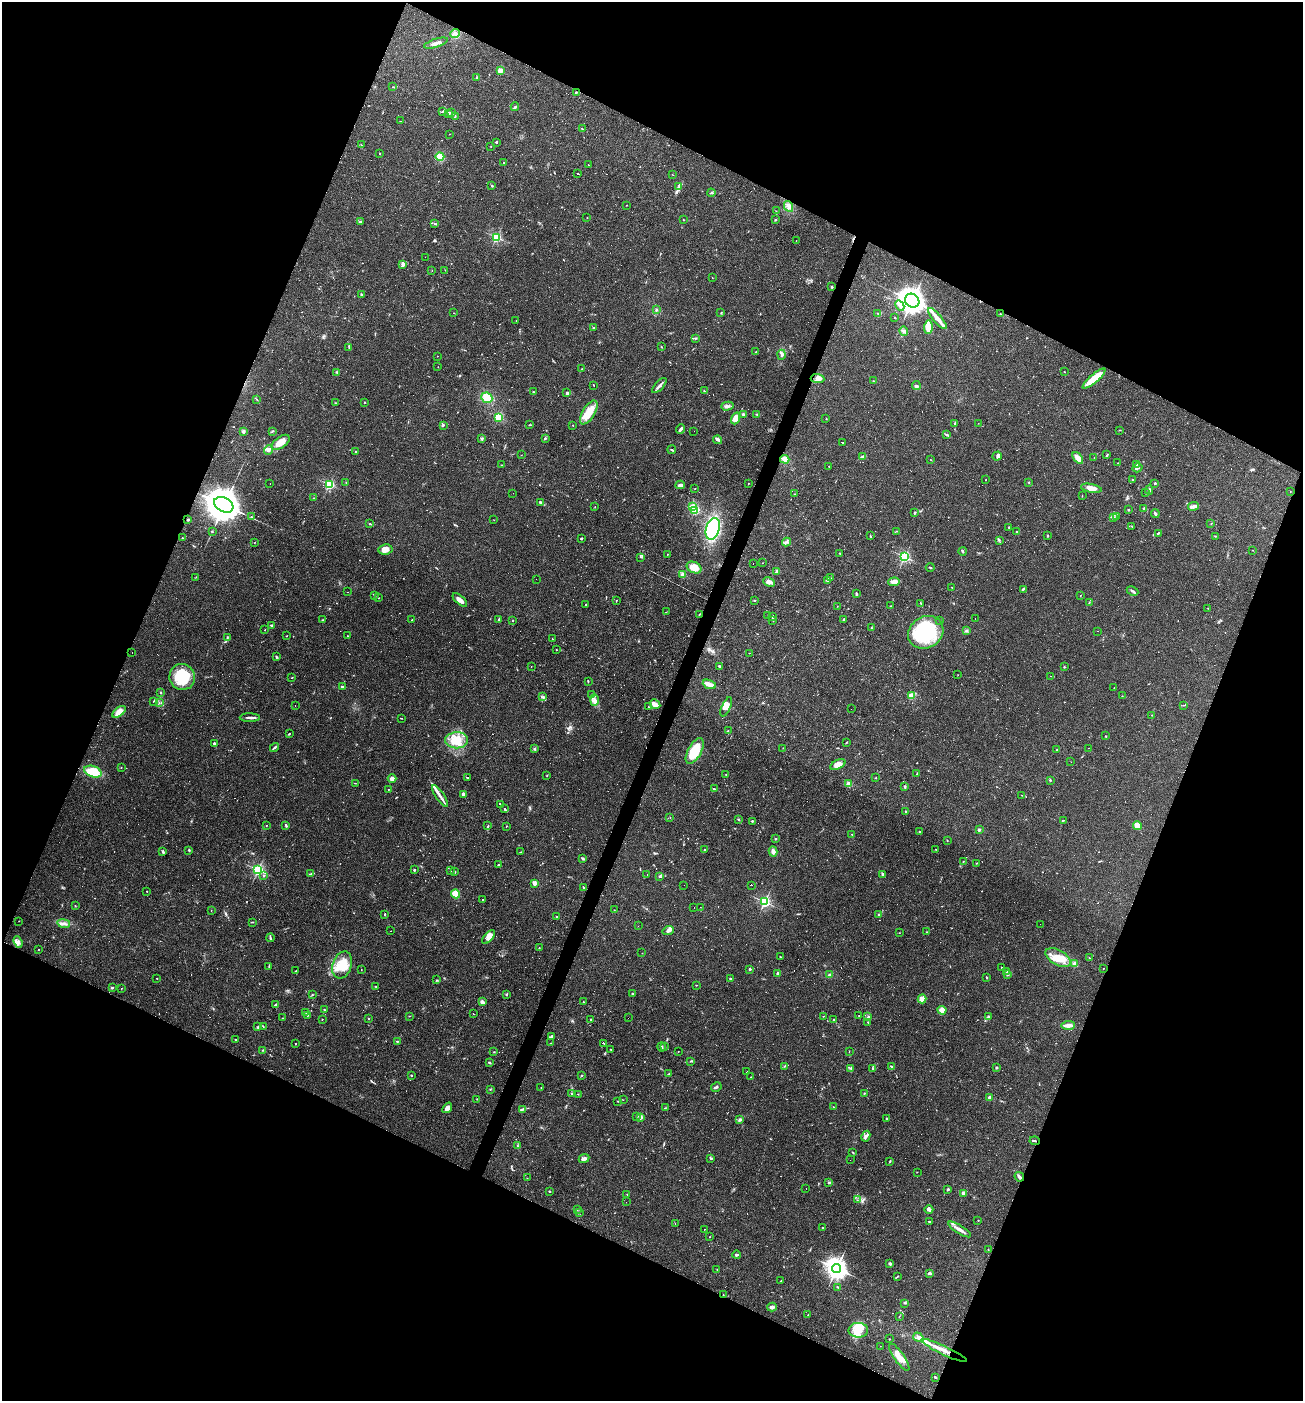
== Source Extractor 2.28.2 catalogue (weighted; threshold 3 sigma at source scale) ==
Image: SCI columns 137-5337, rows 1-5595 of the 5606 x 5595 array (HDU 1 of 3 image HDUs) = the unmasked area's bounding box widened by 8 px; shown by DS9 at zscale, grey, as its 4 x 4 block average (DS9 zoom 1 of the averaged frame): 1 PNG px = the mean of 4 x 4 image px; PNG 1305 x 1403 px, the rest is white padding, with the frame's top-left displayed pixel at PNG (2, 2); every listed detection drawn as its Kron ellipse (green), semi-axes under 4 PNG px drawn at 4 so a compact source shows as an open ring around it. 44% of this frame is shown black and not used: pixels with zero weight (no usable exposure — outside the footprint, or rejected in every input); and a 3 px margin inside the footprint's outer edge (the drizzle kernel's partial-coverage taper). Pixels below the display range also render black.
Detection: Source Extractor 2.28.2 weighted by HDU 2 'WHT'. Background 0.109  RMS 0.0071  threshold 0.0318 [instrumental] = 3 sigma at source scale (4.5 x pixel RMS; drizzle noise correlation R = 1.50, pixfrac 1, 0.05/0.05 arcsec/px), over >= 5 px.
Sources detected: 980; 10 too faint to see at this stretch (4 x 4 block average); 2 inside a brighter object's white glare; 255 cosmic-ray / hot-pixel residue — neither listed nor drawn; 23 coinciding with a brighter row at this scale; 33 inside a brighter listed object's ellipse — not listed separately; of the other 657, all 500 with FLUX_AUTO >= 1.17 (the completeness limit of this list) listed and drawn (157 fainter detections not listed), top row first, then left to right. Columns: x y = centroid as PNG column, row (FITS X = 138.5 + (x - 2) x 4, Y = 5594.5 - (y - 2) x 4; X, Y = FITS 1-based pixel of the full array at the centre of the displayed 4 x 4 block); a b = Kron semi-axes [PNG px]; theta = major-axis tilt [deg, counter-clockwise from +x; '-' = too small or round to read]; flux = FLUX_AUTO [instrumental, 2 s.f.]
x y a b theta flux
455 33 5 3 - 8.5
436 43 12 3 18 20
500 71 2 2 - 130
477 78 3 2 - 4.3
393 87 2 2 - 1.4
576 92 2 2 - 4.5
515 107 4 3 - 6.6
442 111 2 2 - 2.4
449 113 4 2 - 5.1
451 113 4 2 - 6
455 116 2 2 - 1.6
400 121 2 2 - 1.2
582 129 3 2 - 2.2
450 134 2 2 - 1.7
497 142 2 2 - 180
361 145 2 2 - 1.3
491 146 2 2 - 1.2
379 153 2 2 - 1.4
440 156 4 4 - 38
504 163 2 2 - 2.9
588 164 2 2 - 2.5
578 173 2 2 - 72
673 175 3 2 - 1.3
492 186 2 2 - 14
679 187 4 2 - 7
711 193 4 2 - 4.8
627 205 2 2 - 1.5
788 206 6 4 -62 13
776 211 2 2 - 1.7
587 218 2 2 - 1.3
683 220 2 2 - 2.1
775 220 2 2 - 3.3
360 222 3 2 - 6.3
434 224 2 2 - 1.4
496 237 2 2 - 460
796 240 2 2 - 2.4
425 257 2 2 - 13
403 265 4 3 - 7.8
445 270 2 2 - 1.4
432 271 2 2 - 1.2
712 278 2 2 - 1.4
832 287 2 2 - 5.3
361 295 2 2 - 21
912 301 7 6 - 3100
900 306 5 2 - 15
656 310 3 2 - 5.2
454 313 2 2 - 1.4
721 313 2 2 - 1.7
878 314 2 2 - 1.3
1000 314 2 2 - 1.7
895 318 2 2 - 8.2
937 319 13 4 -49 34
516 321 2 2 - 1.2
928 327 6 4 87 55
593 328 2 2 - 2.2
904 331 5 3 - 9.6
696 338 3 2 - 3.4
349 347 3 2 - 1.7
661 347 3 2 - 1.9
756 352 2 2 - 1.8
781 355 5 4 - 9.3
437 356 2 2 - 2.8
438 367 2 2 - 1.3
582 369 2 2 - 1.2
1064 371 2 2 - 1.4
337 372 3 2 - 3.3
817 379 7 4 -4 20
1094 379 14 4 40 110
873 381 2 2 - 2.5
593 385 2 2 - 2
659 385 9 2 47 12
916 385 4 2 - 4.6
704 391 2 2 - 3.2
533 392 2 2 - 2
567 393 4 2 - 6.2
487 398 6 5 - 53
257 399 2 2 - 1.7
364 402 2 2 - 2.2
335 403 2 2 - 2.8
727 406 6 3 15 11
589 412 13 6 59 61
744 414 3 2 - 6.2
757 415 2 2 - 2.9
499 417 2 2 - 390
735 418 6 4 69 39
826 418 2 2 - 1.4
954 423 2 2 - 3.7
978 423 2 2 - 1.2
443 425 3 2 - 2.4
529 425 2 2 - 2.7
572 425 2 2 - 1.3
680 429 5 2 - 10
1120 430 3 2 - 2.7
243 431 3 2 - 12
272 431 4 2 - 3.5
694 431 2 2 - 1.3
946 435 3 2 - 6.1
482 438 4 2 - 2.6
545 438 3 2 - 5.1
718 440 4 2 - 6.8
281 442 10 5 36 49
842 442 2 2 - 68
268 450 5 4 - 13
672 450 4 2 - 3.8
356 452 2 2 - 20
521 455 2 2 - 1.3
1107 455 4 2 - 3.7
997 456 5 4 - 8.8
863 457 4 2 - 15
1078 458 6 3 -52 42
1094 458 2 2 - 1.5
785 459 4 4 - 23
930 459 2 2 - 1.4
1118 463 2 2 - 1.6
1136 464 2 2 - 3.7
501 465 2 2 - 1.9
829 466 3 2 - 2.1
1137 468 5 2 - 5.5
1133 479 2 2 - 2.6
986 480 2 2 - 4.3
346 482 2 2 - 1.6
1028 482 2 2 - 2
270 483 2 2 - 2.9
748 483 2 2 - 1.7
1155 483 2 2 - 21
329 484 2 2 - 410
680 485 4 2 - 7.4
695 488 2 2 - 1.4
1091 488 10 3 -10 34
1149 490 4 2 - 6.2
1290 491 2 2 - 1.3
513 493 2 2 - 3.2
1146 493 2 2 - 2.4
794 494 2 2 - 2.8
1082 496 2 2 - 1.5
314 498 2 2 - 1.7
540 502 3 2 - 6.9
224 505 10 7 -29 11000
1193 506 5 2 - 32
595 507 2 2 - 1.3
692 507 2 2 - 200
1144 509 3 2 - 5
695 510 2 2 - 370
1128 510 2 2 - 2.6
915 513 3 2 - 3.7
1155 514 4 2 - 11
251 517 2 2 - 3
1113 517 2 2 - 3.7
1116 517 2 2 - 2.2
188 520 2 2 - 32
494 520 2 2 - 1.3
1211 523 2 2 - 1.2
370 524 2 2 - 2.9
1131 526 3 2 - 1.6
1009 527 2 2 - 2.3
713 529 11 6 73 370
212 531 2 2 - 3.3
897 531 2 2 - 2.3
1016 531 2 2 - 10
1158 533 4 2 - 3.5
870 536 2 2 - 1.9
1047 536 3 2 - 2.9
1215 536 2 2 - 1.9
182 538 2 2 - 2.3
581 538 2 2 - 4.9
999 540 2 2 - 2.1
786 542 4 2 - 7.4
254 543 2 2 - 1.4
385 550 7 5 6 30
1253 550 2 2 - 1.2
963 551 4 2 - 4.2
840 553 2 2 - 2.6
667 554 2 2 - 2.4
641 557 2 2 - 1.8
904 557 2 2 - 670
762 563 2 2 - 1.5
753 564 2 2 - 26
930 567 4 2 - 3.1
694 568 8 5 -25 49
777 571 3 2 - 5
683 575 2 2 - 130
196 577 2 2 - 1.2
830 578 2 2 - 2.7
536 579 2 2 - 1.2
828 581 2 2 - 1.6
769 582 6 3 -26 18
894 582 6 3 3 33
952 587 2 2 - 1.4
1023 589 2 2 - 2.9
1132 591 6 2 -27 6.7
348 592 2 2 - 1.9
856 594 4 2 - 6.2
374 595 3 2 - 3.3
1081 595 2 2 - 2.2
378 598 2 2 - 3.2
460 600 9 3 -42 31
616 600 2 2 - 2.2
754 600 3 2 - 2.3
1089 602 2 2 - 1.4
921 604 4 2 - 3.2
586 605 2 2 - 230
837 606 2 2 - 1.3
890 606 2 2 - 1.8
1208 608 2 2 - 3.4
666 612 2 2 - 1.2
699 614 2 2 - 3
768 616 2 2 - 1.2
773 617 3 2 - 5.5
975 618 2 2 - 2.1
844 619 3 2 - 3.4
322 620 2 2 - 2.3
412 620 2 2 - 2
499 620 3 2 - 3.5
513 620 2 2 - 3.3
940 620 2 2 - 1.4
773 621 2 2 - 1.6
272 625 3 2 - 7.1
871 627 2 2 - 1.2
265 630 2 2 - 1.7
966 631 3 2 - 5.4
1098 631 2 2 - 2.3
926 632 18 15 32 320
286 636 2 2 - 2.1
347 636 2 2 - 1.3
227 637 3 2 - 2.7
552 639 2 2 - 1.3
556 650 2 2 - 2.1
132 652 2 2 - 1.8
749 653 2 2 - 2.1
276 657 3 2 - 4.3
531 666 2 2 - 1.3
720 666 4 3 - 7.3
1064 667 2 2 - 4.1
958 675 2 2 - 1.3
1051 676 2 2 - 1.2
182 677 13 12 - 170
292 678 3 2 - 2.1
588 682 2 2 - 2
709 684 7 3 -21 40
343 687 3 2 - 12
1114 688 2 2 - 1.6
160 692 2 2 - 5.6
592 695 3 2 - 4
911 696 2 2 - 210
1122 696 2 2 - 2
542 697 2 2 - 1.9
594 700 5 4 - 16
154 701 3 2 - 3.4
159 703 2 2 - 1.2
655 704 5 2 - 40
295 705 2 2 - 8.4
1184 705 2 2 - 1.6
649 707 3 2 - 3.1
726 707 10 4 67 23
851 709 2 2 - 14
119 712 8 3 37 46
1152 715 2 2 - 2.4
250 718 10 2 -1 13
401 718 2 2 - 1.9
728 731 2 2 - 2
289 734 3 2 - 2.1
1105 736 2 2 - 1.9
457 740 11 8 0 78
847 742 2 2 - 2
214 743 2 2 - 23
274 747 5 2 - 7.1
783 748 2 2 - 1.5
1088 748 2 2 - 2.3
535 749 3 2 - 4.7
1057 750 2 2 - 1.5
695 751 14 6 62 130
1071 762 2 2 - 3.3
838 765 8 4 28 22
121 767 2 2 - 1.3
93 772 9 5 -19 110
917 773 3 2 - 3.1
726 774 2 2 - 1.4
547 776 3 2 - 2
468 778 3 2 - 150
876 778 2 2 - 1.2
392 779 4 3 - 19
1050 780 2 2 - 21
355 783 2 2 - 1.3
849 784 2 2 - 120
905 787 4 2 - 5.4
388 789 2 2 - 1.6
714 789 3 2 - 4.9
463 794 3 3 - 10
1021 795 2 2 - 1.3
440 796 12 3 -56 19
501 804 3 2 - 230
505 809 2 2 - 4.2
905 812 2 2 - 2
670 818 2 2 - 9.8
738 819 2 2 - 3.9
1063 820 3 2 - 1.8
752 821 2 2 - 5.6
266 825 2 2 - 1.3
286 825 3 2 - 3.9
488 826 3 2 - 3.5
506 826 2 2 - 1.6
1137 826 4 3 - 37
979 830 2 2 - 41
919 832 2 2 - 2.2
852 834 2 2 - 1.3
775 839 2 2 - 20
947 840 2 2 - 3.6
936 849 2 2 - 1.3
189 850 3 2 - 3.5
704 850 3 2 - 3.5
773 851 5 3 - 21
163 852 3 2 - 7.5
521 852 3 2 - 2.7
583 859 4 2 - 5.5
963 862 2 2 - 2.6
976 863 2 2 - 2.1
499 865 2 2 - 61
258 870 2 2 - 630
414 870 2 2 - 16
451 871 2 2 - 1.2
454 872 3 2 - 2.4
311 874 2 2 - 2.2
883 874 3 2 - 12
264 875 2 2 - 4.8
647 875 2 2 - 1.3
659 877 2 2 - 2.9
534 883 2 2 - 110
684 885 2 2 - 3.1
751 885 2 2 - 66
583 887 2 2 - 1.7
147 891 2 2 - 2.1
455 894 5 3 - 73
483 899 2 2 - 1.5
765 902 2 2 - 610
75 905 3 2 - 1.7
700 907 2 2 - 1.3
694 908 2 2 - 19
211 910 2 2 - 1.5
614 910 2 2 - 5.4
385 914 2 2 - 3.4
879 915 2 2 - 20
557 917 2 2 - 1.7
19 921 2 2 - 1.4
252 922 3 2 - 3.5
64 923 6 3 -9 14
1040 924 2 2 - 1.4
638 926 2 2 - 1.6
391 931 2 2 - 4.2
668 931 6 3 23 14
927 932 2 2 - 3.1
899 933 2 2 - 1.5
489 937 8 4 51 39
270 938 4 2 - 6.4
18 942 6 3 -70 13
539 948 2 2 - 1.3
38 949 2 2 - 1.5
642 953 2 2 - 1.4
780 957 3 2 - 2.5
1058 957 14 7 -30 73
1089 958 2 2 - 1.4
1075 964 4 3 - 20
342 965 14 9 71 84
269 966 3 2 - 2.8
1001 967 2 2 - 2.7
1103 968 2 2 - 1.8
750 969 2 2 - 28
361 970 2 2 - 1.4
296 971 2 2 - 1.9
1006 972 2 2 - 2.5
778 974 3 3 - 8.5
829 975 3 2 - 6.8
1007 975 2 2 - 3.4
986 977 3 2 - 2
157 978 2 2 - 3.1
730 978 2 2 - 5.6
436 980 2 2 - 2.9
696 985 2 2 - 1.9
376 987 2 2 - 1.3
112 988 3 2 - 3.9
121 988 2 2 - 1.3
632 993 2 2 - 14
506 994 3 2 - 5.5
312 995 2 2 - 2.6
922 999 4 4 - 47
482 1002 4 3 - 11
583 1002 2 2 - 1.5
276 1005 3 2 - 4.9
324 1010 2 2 - 2.5
942 1010 5 3 - 28
306 1012 3 2 - 2.6
473 1014 2 2 - 1.8
307 1016 2 2 - 1.9
409 1016 2 2 - 1.2
823 1016 3 2 - 2.7
859 1016 2 2 - 1.2
868 1017 4 3 - 5.9
988 1017 4 3 - 6.7
283 1018 2 2 - 1.7
368 1018 2 2 - 2.6
628 1018 2 2 - 3
322 1019 2 2 - 2
591 1019 2 2 - 1.7
833 1020 4 2 - 3.6
868 1022 2 2 - 2.8
1068 1025 6 2 2 33
263 1026 2 2 - 3
258 1027 3 2 - 4.9
551 1036 3 2 - 5.8
235 1040 2 2 - 3
397 1041 3 2 - 4.5
550 1043 2 2 - 1.6
604 1043 3 2 - 140
296 1044 2 2 - 2.7
665 1046 4 2 - 4.5
662 1047 5 2 - 8.6
611 1049 2 2 - 3.2
263 1050 2 2 - 2.8
678 1051 2 2 - 1.4
494 1052 3 2 - 1.7
849 1052 2 2 - 1.2
691 1061 3 2 - 3.6
489 1063 4 2 - 4.7
785 1066 3 2 - 3.7
892 1067 2 2 - 4.3
851 1068 3 2 - 3.3
873 1068 3 2 - 2.7
997 1068 2 2 - 2.7
747 1072 3 2 - 1.7
669 1074 4 2 - 4.1
411 1075 2 2 - 2.6
581 1076 2 2 - 2.1
750 1077 3 2 - 1.3
716 1087 5 2 - 9.8
541 1088 2 2 - 1.2
490 1089 2 2 - 2.6
864 1093 2 2 - 1.4
571 1094 2 2 - 1.4
578 1094 2 2 - 1.9
989 1097 2 2 - 11
477 1099 2 2 - 1.5
623 1100 2 2 - 1.2
617 1101 2 2 - 1.7
834 1107 2 2 - 1.5
447 1108 6 4 51 16
665 1108 2 2 - 1.3
522 1109 3 2 - 2.9
636 1116 2 2 - 2
640 1117 2 2 - 90
886 1118 2 2 - 17
740 1120 3 2 - 7.3
866 1136 5 2 - 14
1035 1141 5 2 - 4.6
518 1146 3 2 - 3
852 1152 3 2 - 3
584 1158 5 3 - 15
711 1158 4 2 - 2.9
850 1160 2 2 - 3.1
890 1161 3 2 - 2.8
917 1172 2 2 - 1.5
1019 1177 5 3 - 11
527 1178 2 2 - 1.3
829 1183 3 2 - 4.1
806 1189 2 2 - 25
948 1189 2 2 - 22
550 1191 2 2 - 2.9
964 1193 4 3 - 18
627 1194 2 2 - 1.5
857 1200 2 2 - 1.4
626 1202 2 2 - 3.1
577 1209 3 2 - 2.3
929 1210 4 3 - 11
579 1212 2 2 - 2.8
978 1220 2 2 - 1.6
929 1221 3 2 - 2.6
675 1223 2 2 - 4.9
823 1228 3 2 - 2.3
704 1229 2 2 - 1.2
959 1229 13 3 -32 23
710 1237 2 2 - 2.4
988 1250 2 2 - 2.2
737 1255 4 2 - 10
890 1264 2 2 - 11
837 1268 5 4 - 2100
717 1269 2 2 - 1.4
930 1273 3 3 - 6.5
898 1276 3 2 - 2.3
781 1281 2 2 - 2
838 1287 2 2 - 2.8
723 1295 2 2 - 1.7
904 1303 2 2 - 2.5
772 1307 5 3 - 11
808 1315 2 2 - 2
899 1316 2 2 - 1.3
858 1330 10 7 1 58
918 1337 5 4 - 13
889 1339 2 2 - 1.6
880 1346 2 2 - 1.2
944 1350 25 2 -25 57
899 1357 16 5 -55 49
935 1377 3 2 - 3.8
Overlapping masked pixels (flux is a lower limit): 3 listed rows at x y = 1035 1141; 1019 1177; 723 1295
Diffuse or blended objects may show on this block-average render without a row.